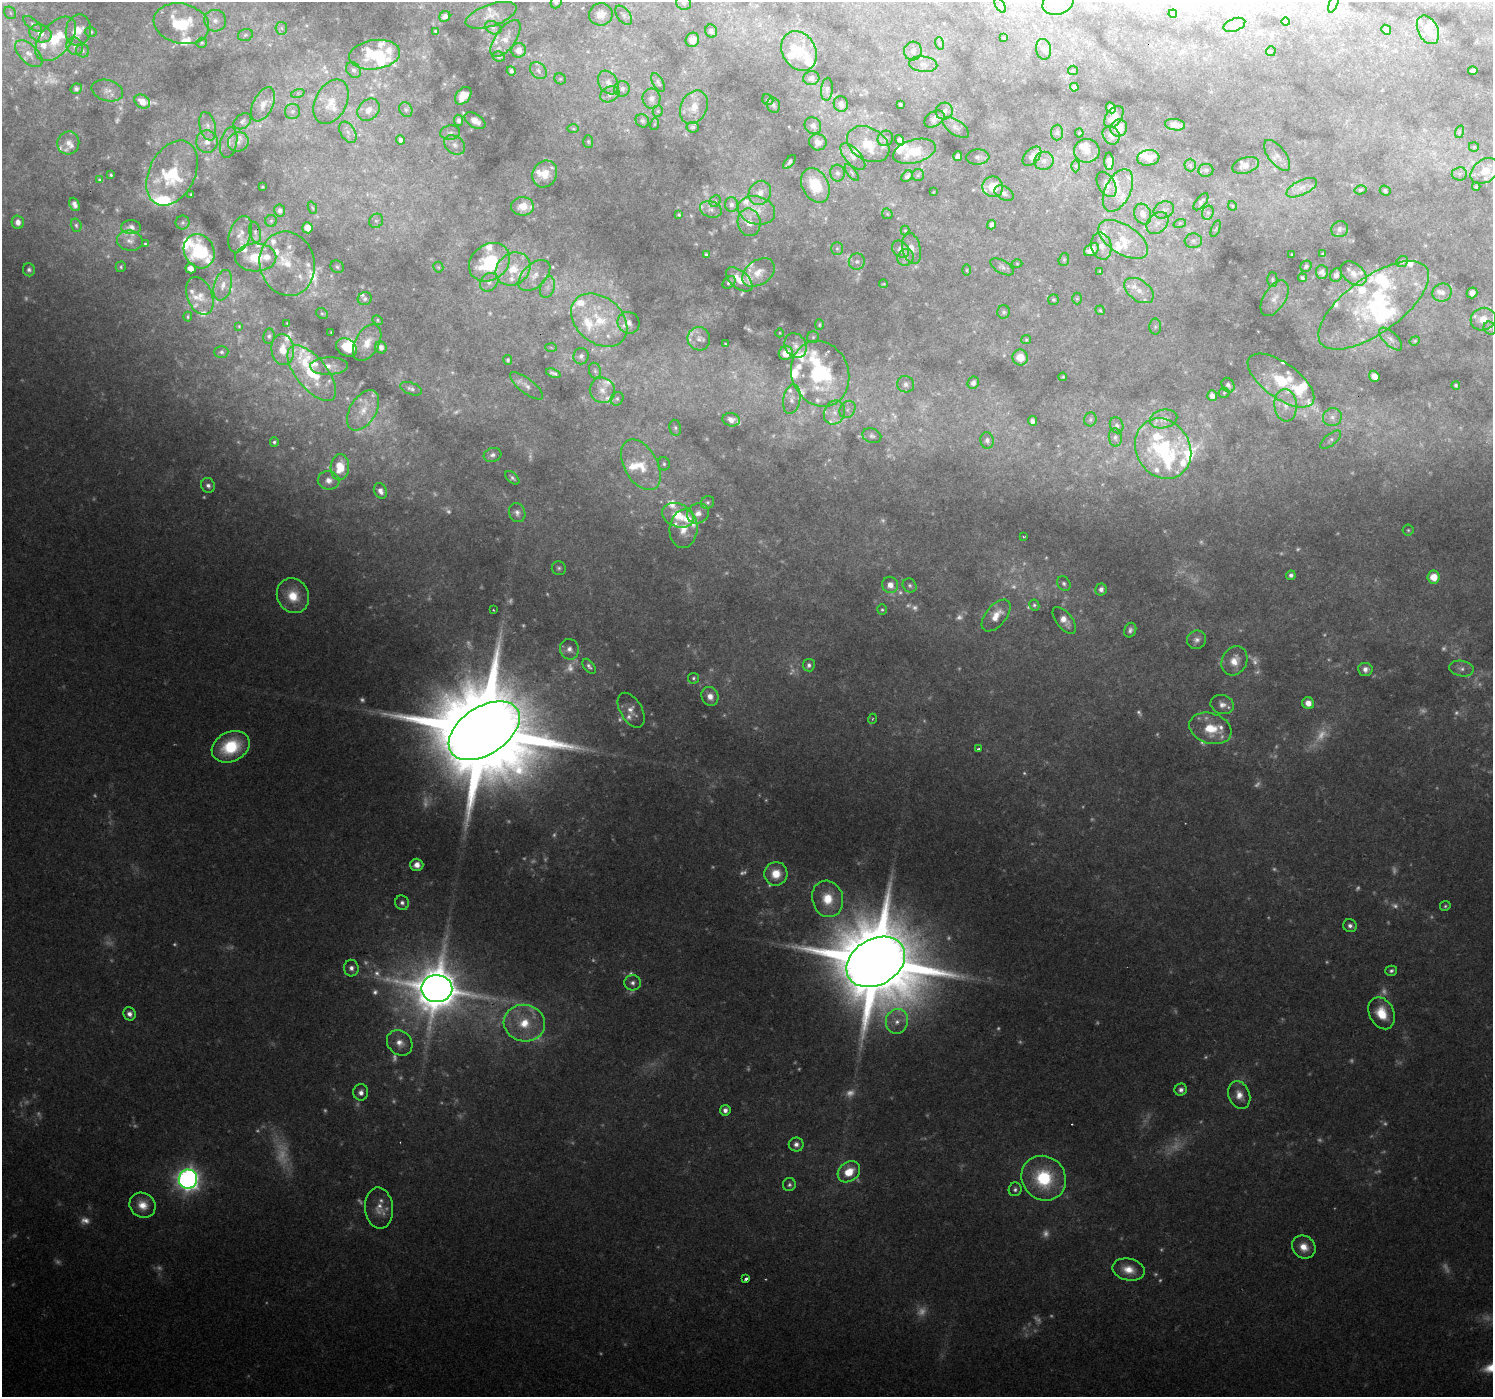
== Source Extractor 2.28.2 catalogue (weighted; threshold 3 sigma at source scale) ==
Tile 10 of 4 x 4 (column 2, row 3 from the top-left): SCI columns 1491-2981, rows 1524-2918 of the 5964 x 5901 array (HDU 1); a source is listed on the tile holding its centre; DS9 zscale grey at full resolution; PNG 1495 x 1399 px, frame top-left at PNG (2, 2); each listed source drawn as its Kron ellipse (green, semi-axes under 4 px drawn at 4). Shown black and unused: <1% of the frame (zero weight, under 2 of 3 exposures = <1% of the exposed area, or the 3 px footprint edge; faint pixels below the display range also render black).
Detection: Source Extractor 2.28.2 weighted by HDU 2 'WHT'; one run over the whole footprint, this tile lists its part. Background 0.123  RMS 0.0074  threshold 0.0334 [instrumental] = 3 sigma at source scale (4.5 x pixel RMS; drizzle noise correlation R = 1.50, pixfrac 1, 0.0396/0.0396 arcsec/px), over >= 5 px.
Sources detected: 683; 181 too faint to see at this stretch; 4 inside a brighter object's white glare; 1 cosmic-ray / hot-pixel residue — neither listed nor drawn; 122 inside a brighter listed object's ellipse — not listed separately; the other 375 listed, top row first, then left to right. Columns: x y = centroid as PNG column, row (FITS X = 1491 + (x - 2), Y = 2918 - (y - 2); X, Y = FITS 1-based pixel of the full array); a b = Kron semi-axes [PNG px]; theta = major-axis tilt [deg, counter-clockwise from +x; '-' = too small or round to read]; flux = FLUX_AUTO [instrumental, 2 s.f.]
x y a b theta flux
556 2 6 5 - 1.7
1334 2 11 4 70 1.9
684 3 7 7 - 2.4
1058 3 16 11 17 10
1000 5 8 4 -59 1.4
10 13 6 5 - 1.6
601 14 12 11 - 7.1
1173 14 4 3 - 0.71
491 15 27 11 18 8.1
624 15 11 6 -52 2.5
445 16 6 5 - 3
215 21 11 10 - 6
1285 22 4 4 - 1.1
33 24 11 5 -39 2.3
181 24 28 20 -14 43
1234 25 11 6 21 3.5
281 28 6 6 - 1.9
493 28 9 6 -27 2.1
78 30 16 12 78 9.3
1386 30 5 4 - 4.4
1428 30 15 10 -63 9.4
711 31 6 6 - 3.1
91 32 6 4 4 1.3
436 32 4 3 - 1.7
40 33 11 8 -19 6.5
245 35 7 5 16 1.7
506 38 21 10 54 8.2
1004 38 3 3 - 0.7
56 39 26 15 50 31
692 40 7 6 - 5.9
202 43 5 5 - 1.1
939 43 6 4 -71 1.2
75 46 9 8 - 3.6
1044 49 10 7 -80 4.3
519 50 7 7 - 5.5
83 51 7 6 - 1.9
799 51 21 16 -59 21
913 51 9 9 - 5.1
1271 51 5 5 - 0.95
29 54 17 9 -44 7.6
375 55 26 14 8 28
499 56 6 5 - 2
923 64 14 8 -6 5.7
353 70 9 7 -54 2.8
1073 70 5 4 - 0.98
511 71 5 3 - 2
538 71 9 7 -46 3.3
1473 71 4 4 - 2.8
811 78 8 7 - 3.5
560 79 6 5 - 1.2
608 82 13 9 -57 6.3
658 82 10 5 -62 1.9
1074 87 4 4 - 2.5
76 89 5 5 - 2.2
622 89 8 7 - 3.2
827 89 11 6 86 2.5
107 90 16 10 -16 6.1
298 93 7 4 18 1.4
610 94 10 7 27 3.7
463 96 10 7 51 10
651 98 10 9 - 4.7
768 100 6 5 - 1.4
142 101 8 6 -33 8.8
331 102 23 15 63 17
263 104 18 10 64 8
841 104 8 7 - 4.5
774 105 8 6 -70 2
900 105 4 3 - 1.9
694 107 17 13 63 13
1111 108 6 4 -64 4.1
368 110 12 10 47 7.2
406 110 8 6 -59 2
292 111 7 7 - 2.7
658 111 5 5 - 1.1
944 111 9 8 - 4
1114 117 12 7 53 6.2
934 119 11 7 32 3.9
458 120 6 4 -83 2.6
242 121 10 7 37 2.8
475 121 11 6 -32 5.7
642 121 7 6 - 1.8
655 124 6 4 70 0.84
1175 125 10 5 -8 4.1
208 126 14 8 -76 6.1
813 126 9 7 -48 4
693 127 6 5 - 1.8
956 127 15 7 -34 4.4
1119 128 9 8 - 12
573 129 6 4 -2 1.1
348 132 11 7 -59 4.2
1459 132 6 4 71 1.1
450 133 10 7 10 2.7
1057 133 8 6 88 1.9
1079 133 4 4 - 0.78
1111 135 10 8 -61 4.1
885 138 8 7 - 2.3
401 140 4 4 - 2.7
899 140 5 4 - 2.5
588 141 6 5 - 1.2
207 142 11 11 - 8.8
238 142 10 9 - 5.9
818 142 9 8 - 6.1
68 143 11 11 - 6.6
229 143 15 8 79 6.2
868 144 23 16 -30 21
455 145 11 8 -41 4.7
1474 147 5 5 - 0.93
914 151 22 11 16 24
1087 151 13 12 - 7.2
1277 155 18 8 -53 5.5
958 156 5 4 - 4.9
1032 156 11 7 48 4.3
853 157 16 8 -48 6
978 157 12 7 3 3.4
1148 158 11 8 7 7.5
1044 161 10 9 - 4.9
1109 161 9 4 -89 5.4
789 162 8 3 52 2
1190 165 6 6 - 1.6
1246 165 14 8 18 5.4
1076 166 6 4 -90 1.2
1206 170 7 6 - 2.2
1485 171 16 11 37 14
852 172 10 3 -51 1.3
172 173 35 23 63 50
837 173 8 7 - 2.8
545 174 14 12 62 13
1459 174 7 6 - 2.4
111 175 4 3 - 1.2
918 175 6 6 - 1.6
907 176 6 5 - 2.5
100 180 3 3 - 2.9
1106 184 13 8 -60 5.1
815 185 18 13 -62 27
1476 186 4 3 - 0.99
262 187 3 2 - 0.76
993 187 10 10 - 18
1302 188 16 7 26 6.5
1118 190 23 12 63 14
1360 190 6 4 14 1.1
1385 191 5 5 - 1.7
933 192 3 2 - 0.48
760 193 12 10 60 6.6
1004 193 10 6 -29 3.1
191 194 3 3 - 0.81
715 201 6 5 - 1.6
1201 202 10 5 51 2.1
74 204 7 4 -68 3.8
731 204 7 6 - 2.8
522 206 11 9 2 12
1232 206 5 3 - 0.74
312 208 6 4 -69 0.96
711 209 11 8 -19 3.8
756 210 19 14 -16 13
1164 210 10 8 19 4.1
280 211 6 5 - 2.5
1208 213 7 5 69 2.2
887 214 6 5 - 1
1143 214 10 8 -69 7.8
679 215 4 3 - 1.1
271 221 6 6 - 1.4
376 221 7 6 - 2.3
18 222 6 6 - 4.9
183 222 7 7 - 2.1
749 222 14 11 -79 8.7
1157 223 12 9 46 6.5
1180 223 6 4 18 1.3
76 225 7 5 -74 1.9
992 225 5 4 - 2.8
131 227 10 7 0 4.1
307 228 5 5 - 6.4
1216 229 9 3 69 0.95
1340 229 8 8 - 2.8
905 230 5 4 - 0.9
255 232 10 5 -77 2.9
240 234 19 10 70 8
1123 239 28 14 -33 23
130 241 13 10 -10 6.2
1193 241 8 7 - 3.2
145 244 3 3 - 0.92
1101 246 14 10 -75 8.2
911 248 16 9 -76 6.7
837 249 6 5 - 1.6
901 249 9 7 -46 5.5
1091 250 8 5 34 6
199 251 17 15 -62 44
706 254 4 3 - 1.3
1291 254 3 2 - 0.58
1323 254 3 3 - 1.1
256 257 21 14 1 22
906 257 9 7 54 3.4
1064 260 6 5 - 1.4
857 261 8 8 - 3.1
489 262 22 18 36 60
1402 262 6 5 - 1.4
287 264 32 27 -76 34
1017 264 5 3 - 0.65
1306 266 6 5 - 1.8
121 267 5 5 - 1.5
337 267 7 6 - 1.8
438 267 5 5 - 1.1
1002 267 13 6 -29 2.7
190 268 5 5 - 5.1
513 269 18 15 36 21
29 270 6 6 - 2.1
967 270 5 3 - 0.78
1100 271 4 4 - 0.81
1322 272 7 6 - 3
758 273 18 12 35 10
1353 273 15 10 -39 6.2
534 275 19 11 43 11
1336 275 7 6 - 3
1302 278 4 4 - 1.5
739 279 15 8 -40 12
1272 280 7 5 -89 1.4
489 282 10 8 47 4.6
729 282 7 5 43 2
884 284 4 3 - 0.74
223 285 16 8 75 7
547 287 11 7 70 4.2
1139 290 16 10 -36 10
1442 292 10 8 25 4.5
1472 293 5 5 - 4.2
200 296 20 12 -68 9.5
1275 298 20 11 58 7.8
365 299 7 6 - 2.3
1077 299 6 5 - 1.1
1053 300 5 5 - 1.2
1374 305 65 28 36 87
1100 310 4 4 - 1.1
1004 312 6 6 - 1.9
322 313 6 5 - 1.3
188 317 5 3 - 1
1483 319 13 11 16 11
378 320 5 4 - 1.1
599 320 31 23 -40 45
287 323 4 3 - 0.61
629 323 11 10 - 5.2
819 325 5 4 - 1.1
239 326 4 4 - 0.77
1155 327 8 6 -89 2.2
1490 328 7 6 - 1.9
331 332 2 2 - 0.45
780 333 4 3 - 0.58
269 336 7 5 81 1.9
813 337 6 6 - 1.2
699 339 12 11 - 6.1
1391 339 14 7 -44 4.5
1026 340 5 4 - 0.99
1415 341 5 4 - 1
367 343 20 12 61 12
725 344 3 2 - 0.63
796 346 13 10 -61 5.9
346 347 11 8 -33 20
381 347 6 5 - 4.1
551 347 6 4 -3 1.1
283 350 15 11 -85 13
221 352 7 6 - 2.2
786 353 7 6 - 9.4
581 356 8 7 - 3.3
1020 357 8 7 - 10
508 360 5 4 - 1.4
329 366 19 8 2 7.4
595 371 8 6 -74 2.1
312 373 33 15 -51 37
553 373 7 3 -21 2.1
820 374 33 28 -68 88
1374 376 6 5 - 6.3
1063 377 4 3 - 0.85
1281 381 39 17 -36 39
973 383 6 5 - 3.3
906 384 8 8 - 3.4
1228 385 8 6 -58 2.9
1456 385 4 4 - 1.4
527 386 20 7 -38 5.6
411 389 11 6 -20 2.7
602 390 13 12 - 8.9
1224 393 5 5 - 1.2
1212 396 5 5 - 4.2
617 399 7 6 - 1.9
792 399 15 8 79 6.6
1286 405 16 11 -85 10
847 409 9 7 55 3.6
363 410 22 13 59 16
834 412 12 10 66 8.5
1332 417 9 9 - 4.2
1090 419 7 6 - 1.9
1164 419 14 9 14 5.4
731 420 9 6 -13 4.6
1033 421 5 4 - 2.4
1117 425 8 6 -68 2.3
675 428 8 6 -79 2
872 436 9 7 -20 2.7
1115 438 9 6 -85 2.7
987 440 8 6 -76 2.6
1331 440 12 5 38 2.8
274 442 4 4 - 1.6
1163 449 31 27 -59 89
493 455 9 7 16 3.2
664 464 7 6 - 1.8
641 465 28 16 -60 27
340 467 13 9 86 19
512 478 8 5 -42 2.1
329 480 11 9 -8 5.8
208 485 8 6 -60 3.4
380 491 8 6 -61 4.7
708 502 7 6 - 2.1
517 513 10 8 -66 3.6
698 513 11 9 29 6.6
678 515 16 11 -20 17
684 529 19 14 85 14
1408 530 5 5 - 1.2
1023 537 3 2 - 0.68
559 568 7 7 - 2
1291 575 5 4 - 2.5
1433 577 6 6 - 12
1064 584 8 6 -56 2.4
890 585 8 8 - 6.9
910 585 7 6 - 2.1
1101 589 6 5 - 3.7
293 596 18 15 -62 22
1034 605 6 5 - 1.7
493 610 3 3 - 0.62
882 610 5 4 - 1.3
996 615 19 10 50 13
1064 620 16 8 -52 7.9
1130 630 7 6 - 2.9
1197 640 9 9 - 4.2
569 649 10 9 - 5.1
1234 661 15 12 62 12
809 665 6 6 - 2.7
589 666 8 5 -50 2.5
1365 669 7 6 - 4.6
1461 669 12 8 -9 4.4
693 678 5 5 - 1.6
710 696 9 8 - 7.3
1308 703 6 6 - 6.9
1222 705 12 9 -19 5.9
631 710 19 11 -59 7.5
872 719 5 3 - 0.87
1210 728 21 15 -18 26
484 731 39 23 33 28000
231 747 20 14 26 49
978 749 3 3 - 1.4
417 865 6 6 - 6.9
776 874 12 11 - 16
828 899 18 15 -74 22
402 903 7 6 - 3.1
1445 906 5 4 - 1.4
1350 926 7 6 - 3.2
876 962 31 23 30 18000
351 968 8 7 - 4.3
1391 971 6 5 - 2.1
632 983 8 7 - 3.8
437 989 15 13 -1 4200
1382 1013 17 12 -64 20
129 1014 7 6 - 4.6
897 1021 12 11 - 9.3
524 1023 20 18 -10 30
400 1043 14 11 -46 8.6
1181 1090 6 6 - 3.3
361 1092 8 7 - 4.8
1239 1095 14 10 -69 9.4
725 1110 5 5 - 3.9
796 1144 7 7 - 4
849 1172 12 9 38 19
1044 1178 23 21 -47 56
188 1179 9 9 - 590
789 1185 6 6 - 2.3
1015 1189 7 6 - 2.4
143 1205 13 12 - 12
379 1208 21 14 -85 11
1304 1247 12 11 - 11
1128 1270 16 11 -12 12
746 1279 3 3 - 4.8
Overlapping masked pixels (flux is a lower limit): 2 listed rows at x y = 876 962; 437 989
Isophote crosses this tile's border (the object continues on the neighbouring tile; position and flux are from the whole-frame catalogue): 5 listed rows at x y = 556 2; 1334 2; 684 3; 1058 3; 181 24